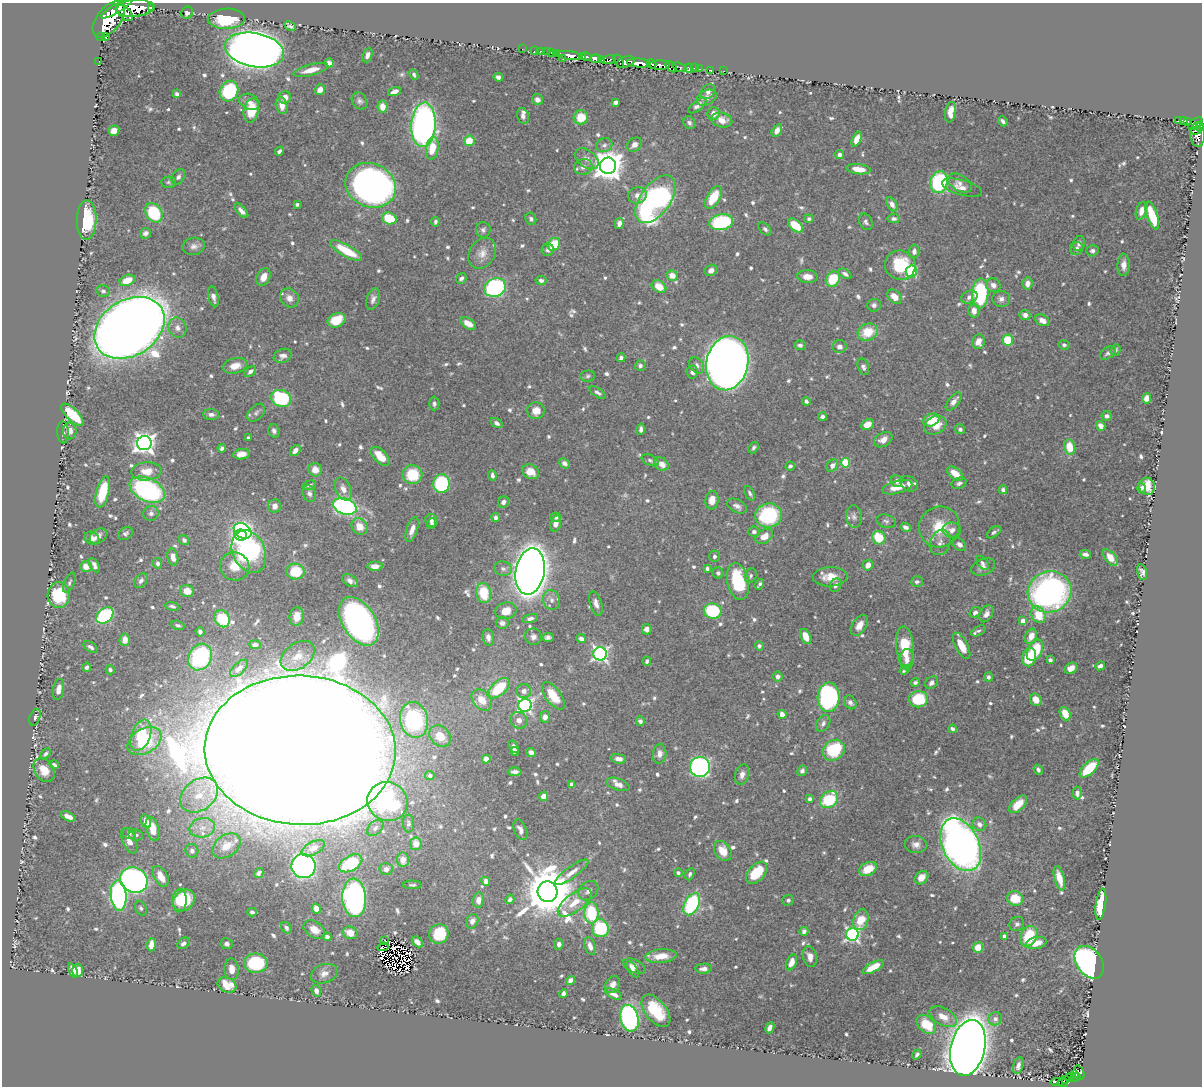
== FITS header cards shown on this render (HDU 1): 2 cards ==
NAXIS1  =                 1200
NAXIS2  =                 1084

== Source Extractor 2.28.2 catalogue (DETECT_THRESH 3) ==
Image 1200 x 1084 px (HDU 1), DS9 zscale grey, 1 PNG px = 1 image px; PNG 1204 x 1088 px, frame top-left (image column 1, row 1084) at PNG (2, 3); each listed source drawn as its Kron ellipse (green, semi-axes under 4 px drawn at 4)
Background 0.394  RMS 0.0079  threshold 0.0236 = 3 sigma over >= 5 px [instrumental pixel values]
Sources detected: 834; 7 with non-positive FLUX_AUTO (blend fragments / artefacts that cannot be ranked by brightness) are neither listed nor drawn; of the other 827, the 500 brightest by FLUX_AUTO listed and drawn (327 fainter detections omitted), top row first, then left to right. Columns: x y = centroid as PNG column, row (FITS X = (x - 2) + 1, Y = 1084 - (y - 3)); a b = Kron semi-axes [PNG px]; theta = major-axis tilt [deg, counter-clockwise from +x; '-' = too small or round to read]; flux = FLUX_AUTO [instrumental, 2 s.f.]
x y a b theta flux
151 7 3 3 - 89
118 8 19 4 31 1500
135 8 19 8 4 3200
125 13 10 5 -45 1100
187 13 6 6 - 2.6
109 19 21 11 51 3900
226 19 18 10 1 38
290 26 6 4 -26 1.3
101 37 4 2 - 13
105 37 3 2 - 13
522 49 2 2 - 8.5
255 50 30 17 -11 850
534 51 2 2 - 8.2
540 51 3 2 - 21
547 52 2 2 - 10
551 53 3 2 - 18
556 53 3 2 - 19
367 55 7 4 70 1.9
570 55 13 4 -9 1400
582 57 4 3 - 420
586 57 5 3 - 410
562 58 2 2 - 32
595 59 6 3 9 230
601 59 4 3 - 160
608 60 7 4 6 320
99 61 2 2 - 5.4
619 61 7 3 -60 310
626 62 9 5 17 560
329 63 5 4 - 2.7
639 63 12 4 -4 1700
651 64 5 3 - 300
659 65 10 4 -1 1100
671 67 6 3 -41 81
679 67 7 3 -21 100
689 68 5 3 - 27
694 68 2 2 - 6.1
699 69 3 2 - 7.8
311 70 18 5 15 6.4
711 70 3 2 - 6
724 71 2 2 - 3.6
414 75 6 4 -64 1.2
498 77 5 4 - 2.1
320 90 5 4 - 5.3
229 91 10 9 - 45
394 92 7 4 21 3.2
708 92 8 6 48 2.6
177 94 4 4 - 2
285 97 6 6 - 4.3
707 98 10 7 27 2.7
537 100 5 5 - 2.5
359 101 9 7 -55 1.8
249 102 10 7 -24 3.3
615 102 4 3 - 2.5
282 106 9 5 -75 4.8
697 106 10 5 38 2.3
382 107 6 5 - 6.1
251 110 12 7 79 13
950 112 10 5 80 5.6
714 114 6 6 - 4
523 116 8 5 -75 2.5
581 117 7 7 - 11
722 120 10 7 -12 4.2
1003 121 5 3 - 1.6
1178 121 3 3 - 33
1183 121 3 3 - 62
1187 121 4 3 - 70
689 123 6 5 - 1.4
1196 124 8 5 38 500
423 125 22 12 87 240
1200 127 5 3 - 260
777 130 7 4 59 3.4
114 131 5 5 - 6.2
1196 131 5 3 - 74
1198 134 12 7 -88 190
857 139 8 4 67 6.2
469 141 5 5 - 11
604 145 8 7 - 2.1
634 145 8 6 38 3.3
432 148 11 6 80 11
279 151 4 3 - 1.3
839 154 4 4 - 2.7
587 159 13 8 -38 3.7
608 166 8 8 - 920
583 167 9 7 13 3.4
859 169 12 5 -7 7.5
178 177 8 6 56 1.8
168 182 7 5 1 1.2
939 182 11 8 72 59
960 183 13 7 -31 3.4
371 185 26 21 -22 270
962 188 21 7 -15 5
637 195 9 8 - 3.7
713 197 13 6 59 17
656 199 27 15 54 180
297 204 4 3 - 1.4
892 204 8 4 -59 3.9
241 211 9 4 -47 3
1141 211 9 5 72 3.9
154 213 10 8 -55 37
1152 216 15 5 -70 19
389 218 7 6 - 20
531 219 6 5 - 1.4
809 219 4 4 - 1.3
894 219 6 4 -5 1.7
87 220 20 10 90 26
435 222 4 4 - 1.4
721 222 12 8 10 55
866 222 9 6 -62 1.6
619 223 5 4 - 3.5
795 225 9 5 -40 17
765 229 8 5 -45 1.4
483 230 8 7 - 1.6
145 233 5 5 - 1.9
1079 243 7 5 72 1.8
554 244 7 6 - 16
194 246 11 8 10 2.9
1077 249 7 6 - 2.6
548 250 6 6 - 1.7
346 251 18 6 -30 19
914 251 7 5 87 2.4
1092 251 6 5 - 1.5
482 253 16 12 57 6
900 265 15 14 - 29
1124 265 11 6 89 3.8
711 270 6 5 - 2.8
911 271 6 5 - 36
845 274 7 4 -34 1.7
672 275 5 5 - 6.4
263 277 9 6 62 5
807 277 10 6 -3 4.8
461 278 6 5 - 2
833 279 8 6 52 21
127 280 8 5 22 10
541 280 5 4 - 1.3
1027 283 6 5 - 3.9
993 285 7 6 - 2.9
495 287 11 9 24 79
659 287 8 6 -32 9.3
103 291 7 5 -13 1.5
980 293 15 8 88 60
213 297 10 5 -77 3
894 297 8 6 -46 6.4
969 297 8 6 25 2.6
289 298 10 9 - 4
373 299 11 6 74 2.5
1001 299 9 8 - 2.4
874 305 7 6 - 1.7
974 311 7 5 -90 4.4
1025 315 5 5 - 2.7
336 320 9 7 24 14
1042 320 8 5 -28 4.1
468 323 8 5 -33 6
129 328 37 28 32 1600
177 328 10 8 -66 3.6
868 332 10 8 24 15
1008 340 6 5 - 18
978 342 7 6 - 5.1
800 345 6 5 - 1.9
1064 345 5 4 - 1.3
839 346 7 6 - 3.1
1116 350 6 5 - 1.3
1108 353 9 5 35 1.7
283 356 9 6 21 2.8
621 358 4 4 - 1.4
727 363 27 21 77 660
697 365 9 6 -54 2.1
235 366 12 7 14 6.2
640 366 5 5 - 1.4
863 367 8 5 -69 1.9
250 371 6 4 41 2.1
692 372 6 5 - 1.9
588 376 7 5 4 1.3
597 392 9 4 -35 1.7
281 398 10 8 -21 49
1146 398 5 4 - 4.7
806 401 4 3 - 1.2
954 401 11 5 51 3.7
434 404 7 5 -89 1.7
536 411 9 8 - 5.6
256 413 10 7 47 1.9
211 414 8 5 -2 1.9
73 415 14 6 -45 22
822 416 4 3 - 1.9
1107 416 5 5 - 2.1
931 420 8 6 23 13
497 423 6 4 -35 2
867 424 7 5 25 6.3
935 425 12 9 25 7.5
1101 426 5 4 - 4
641 429 6 4 81 1.8
960 429 5 4 - 1.5
70 431 8 6 89 4
274 431 7 5 -70 2
63 432 11 6 -88 2.1
248 438 4 3 - 1.8
883 440 10 6 29 4.8
144 443 7 7 - 390
1070 447 8 5 -77 13
222 448 4 4 - 1.4
754 448 6 4 56 1.3
295 450 6 4 52 3.3
241 454 8 5 8 4.4
380 456 12 6 -44 10
650 460 9 5 -25 1.5
565 463 6 4 -40 2.2
845 463 5 4 - 25
661 464 8 6 -40 4.7
832 465 7 5 55 2.7
790 466 4 4 - 1.5
315 470 7 6 - 5.7
147 471 15 9 3 7.7
531 472 9 7 -27 7.6
955 474 9 5 -39 9.1
412 475 10 9 - 21
492 475 5 3 - 1.7
897 481 6 5 - 2.1
959 483 8 5 19 1.7
441 484 9 8 - 56
909 484 9 7 -30 3.4
309 485 7 4 16 1.3
1147 486 9 8 - 11
897 487 15 6 15 8.8
1141 488 5 4 - 1.7
343 489 12 7 -65 4.5
147 490 19 11 -26 100
1003 490 4 4 - 1.9
103 492 16 6 75 21
750 493 8 4 -66 1.4
309 494 8 6 -69 1.9
712 500 9 6 83 6.8
503 502 6 5 - 2.3
275 506 7 6 - 3
345 506 12 8 -18 120
737 506 11 6 -28 2.7
151 513 7 7 - 2
769 515 13 12 - 45
495 517 5 4 - 1.8
556 517 5 4 - 1.4
854 517 11 8 -83 2.4
431 520 7 6 - 2.2
886 521 10 6 -14 1.8
556 523 8 5 72 4.5
432 524 5 4 - 1.8
360 526 9 7 -46 7.3
905 527 5 4 - 2
939 527 21 20 - 16
412 529 13 5 71 4.4
952 530 9 7 -3 2.8
243 531 9 7 -34 120
754 532 6 5 - 1.7
994 532 8 4 39 1.4
125 534 8 6 35 1.5
240 535 6 5 - 80
98 536 9 6 34 3.1
764 536 9 6 33 5.8
92 538 7 6 - 3.6
879 538 7 6 - 17
184 540 5 4 - 1.4
940 543 13 10 67 3.7
959 544 7 5 -40 2.3
249 552 22 16 -66 130
1085 554 5 4 - 2.2
714 556 6 5 - 1.4
173 557 9 5 -79 4.4
1110 558 10 5 -50 6.7
158 563 5 4 - 1.5
982 563 8 5 -52 1.4
94 565 8 4 -60 2.6
868 565 5 5 - 4.3
86 566 6 5 - 6.1
235 566 15 14 - 9.8
375 566 7 4 -1 3.6
983 567 12 8 20 3.1
707 568 4 4 - 1.3
503 569 9 7 -16 2.1
295 572 9 8 - 19
530 572 23 14 79 1200
1142 572 8 5 -78 2.2
718 573 5 5 - 1.4
751 576 7 5 68 1.3
830 577 17 9 2 8.5
141 581 8 5 55 1.9
350 581 8 5 -31 2.6
738 581 19 10 -78 39
917 582 6 5 - 1.6
69 583 11 5 66 1.4
759 584 5 3 - 1.3
836 585 7 5 60 2
187 591 7 6 - 7
1050 592 22 20 22 170
484 593 10 7 -80 17
59 595 13 11 87 27
551 600 10 8 -75 3
596 604 12 6 -74 3
172 606 7 4 -12 1.5
506 611 11 8 12 7.1
713 611 9 7 -10 43
975 612 6 4 39 1.8
986 614 9 6 60 3
105 615 10 7 40 70
1038 615 9 6 -60 17
297 616 9 7 83 6.2
530 618 8 4 14 1.8
222 619 9 7 -59 32
359 621 27 16 -58 240
1023 621 4 4 - 6.4
502 623 6 5 - 2.6
178 625 7 4 -19 1.3
859 625 11 7 58 5
647 629 5 5 - 2.4
978 631 8 4 30 1.6
200 632 5 4 - 1.6
806 636 8 5 -64 6.4
1031 636 8 5 62 6.2
488 637 8 5 -81 2.6
533 637 8 8 - 2.5
548 637 6 4 3 1.7
581 638 5 4 - 2.3
125 640 6 5 - 5.1
255 645 6 4 -3 1.6
759 646 4 4 - 1.8
962 646 14 6 -62 9.3
91 647 8 5 -35 1.7
905 647 20 8 -85 17
1035 650 11 7 65 25
600 654 7 6 - 140
298 656 19 12 35 8.8
200 657 14 11 59 49
1029 657 9 6 77 24
907 660 10 7 88 3.7
1050 660 4 3 - 1.4
647 661 4 4 - 1.4
1100 666 5 4 - 2
87 667 5 4 - 1.4
239 668 11 5 43 2.9
1071 668 6 5 - 4.1
110 670 4 4 - 1.3
905 670 6 4 36 2.5
778 677 5 5 - 2.6
988 677 4 4 - 1.5
915 682 4 4 - 1.4
932 683 7 5 46 2.3
499 688 13 7 42 28
58 689 10 5 80 3.9
524 691 7 7 - 2.9
553 696 16 7 -54 14
829 697 14 11 86 88
919 699 9 8 - 30
482 700 12 8 -48 9.7
1036 700 6 5 - 4.7
850 702 7 5 -54 1.9
525 705 7 6 - 130
782 714 5 4 - 4.4
1065 714 7 5 -65 6.7
35 717 8 5 69 1.5
545 717 6 5 - 3.3
414 720 18 14 -77 65
519 720 9 8 - 3.1
640 721 5 4 - 1.7
823 723 9 6 59 2
952 729 4 3 - 1.6
141 735 16 9 68 20
440 736 12 9 -46 9.5
144 741 18 12 30 29
513 747 7 4 -58 2.4
300 750 95 74 -2 7500
834 750 11 9 36 35
514 751 4 4 - 1.4
531 752 5 4 - 3
46 754 6 4 46 1.3
660 754 10 7 86 3.7
486 759 4 4 - 12
618 759 7 4 -9 3.1
54 765 5 3 - 1.4
700 767 10 10 - 160
1089 768 12 6 44 19
44 770 13 9 -57 7.9
1038 770 5 3 - 1.8
802 771 5 4 - 1.7
515 772 7 4 2 2.3
742 775 10 7 73 2.9
430 776 5 4 - 1.2
571 784 4 3 - 1.5
618 784 12 6 -19 3.6
1077 793 6 4 -87 2.4
199 795 21 15 38 14
544 796 5 4 - 5
809 799 4 3 - 1.8
829 800 10 7 39 27
388 802 20 19 - 83
1018 804 11 6 44 8.6
68 816 8 4 -23 4.1
146 821 7 4 -74 4.8
408 823 9 5 -88 1.3
979 824 7 6 - 3
202 828 13 9 12 5.7
375 828 9 6 46 2
153 829 12 6 -74 10
520 830 11 6 -67 3
129 833 7 5 -24 1.3
136 835 7 5 -7 1.4
129 841 13 6 -68 4.4
416 844 6 6 - 7
916 844 11 8 -5 3.4
961 845 28 18 -64 420
226 846 15 10 35 7
313 848 13 6 26 2.4
192 851 7 6 - 1.9
723 851 11 8 -57 7.5
403 860 7 6 - 6
351 863 12 7 30 28
304 866 12 12 - 160
386 869 7 6 - 2.7
868 869 9 6 26 10
572 872 20 5 36 4.4
259 873 5 4 - 1.5
678 873 4 4 - 1.3
757 873 13 8 50 18
690 874 6 4 66 1.3
161 876 11 6 -62 8.4
921 878 7 6 - 4.7
1059 878 12 5 -75 7.8
134 880 14 12 -28 190
486 881 4 4 - 3.5
412 885 9 4 1 1.2
588 891 11 8 43 3.3
547 892 10 10 - 3500
119 895 15 8 -86 150
354 898 19 12 -86 230
1015 898 8 7 - 14
510 899 5 4 - 1.5
184 900 12 9 42 21
478 900 7 5 81 3.9
788 900 6 5 - 1.4
179 901 12 7 86 14
574 902 20 9 38 9.8
692 904 12 7 62 61
1101 904 16 5 81 29
141 908 8 5 -64 1.2
316 909 5 4 - 5.6
252 912 4 4 - 1.4
591 913 11 7 89 40
861 920 10 7 71 12
472 921 7 5 62 3
1017 924 8 7 - 1.8
286 928 6 4 -54 1.7
600 928 9 8 - 36
314 930 12 8 -34 5.5
804 931 4 4 - 2
350 933 8 6 -23 7.8
439 934 10 9 - 22
852 934 6 6 - 130
1005 936 4 4 - 3.8
1029 936 11 8 63 23
327 937 4 4 - 1.9
384 941 3 2 - 1.8
417 942 6 4 -47 2.9
184 943 7 5 35 2
1036 943 10 6 13 7.2
227 944 6 5 - 1.7
559 944 5 4 - 2
151 945 7 4 84 4.9
590 946 9 5 -72 3.8
383 947 6 2 12 2.1
978 947 5 5 - 7.4
661 956 16 6 5 9.1
810 957 10 7 -77 3.8
791 962 8 5 68 5.1
1089 962 18 12 -55 200
256 963 12 9 1 45
634 966 12 6 -26 2.6
873 967 11 5 28 11
232 969 11 7 -85 5
632 969 9 4 -54 2.3
704 969 8 5 4 2.6
73 971 7 4 -68 4.8
78 971 6 5 - 5.4
324 974 13 9 18 4
570 981 5 4 - 3.6
227 985 10 7 -24 12
613 985 9 6 60 3.2
316 991 6 4 -72 2.6
563 993 4 3 - 1.4
614 994 9 4 -28 3
656 1011 19 10 -52 22
943 1017 15 8 -28 6.9
629 1018 13 9 -76 120
995 1019 7 6 - 2.6
926 1024 11 8 -45 16
770 1028 6 4 65 3.1
968 1048 28 17 78 1200
917 1054 5 3 - 1.3
1018 1066 8 5 76 2.4
1079 1073 7 5 -71 100
1074 1074 3 3 - 23
1070 1077 4 2 - 21
1076 1077 5 3 - 41
1066 1080 3 2 - 13
1057 1082 5 3 - 25
1063 1083 5 3 - 5.1
At the frame edge (FLAGS 8, measured only in part): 1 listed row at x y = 1200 127
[327 fainter detections neither listed nor drawn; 7 non-positive-flux detections neither listed nor drawn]